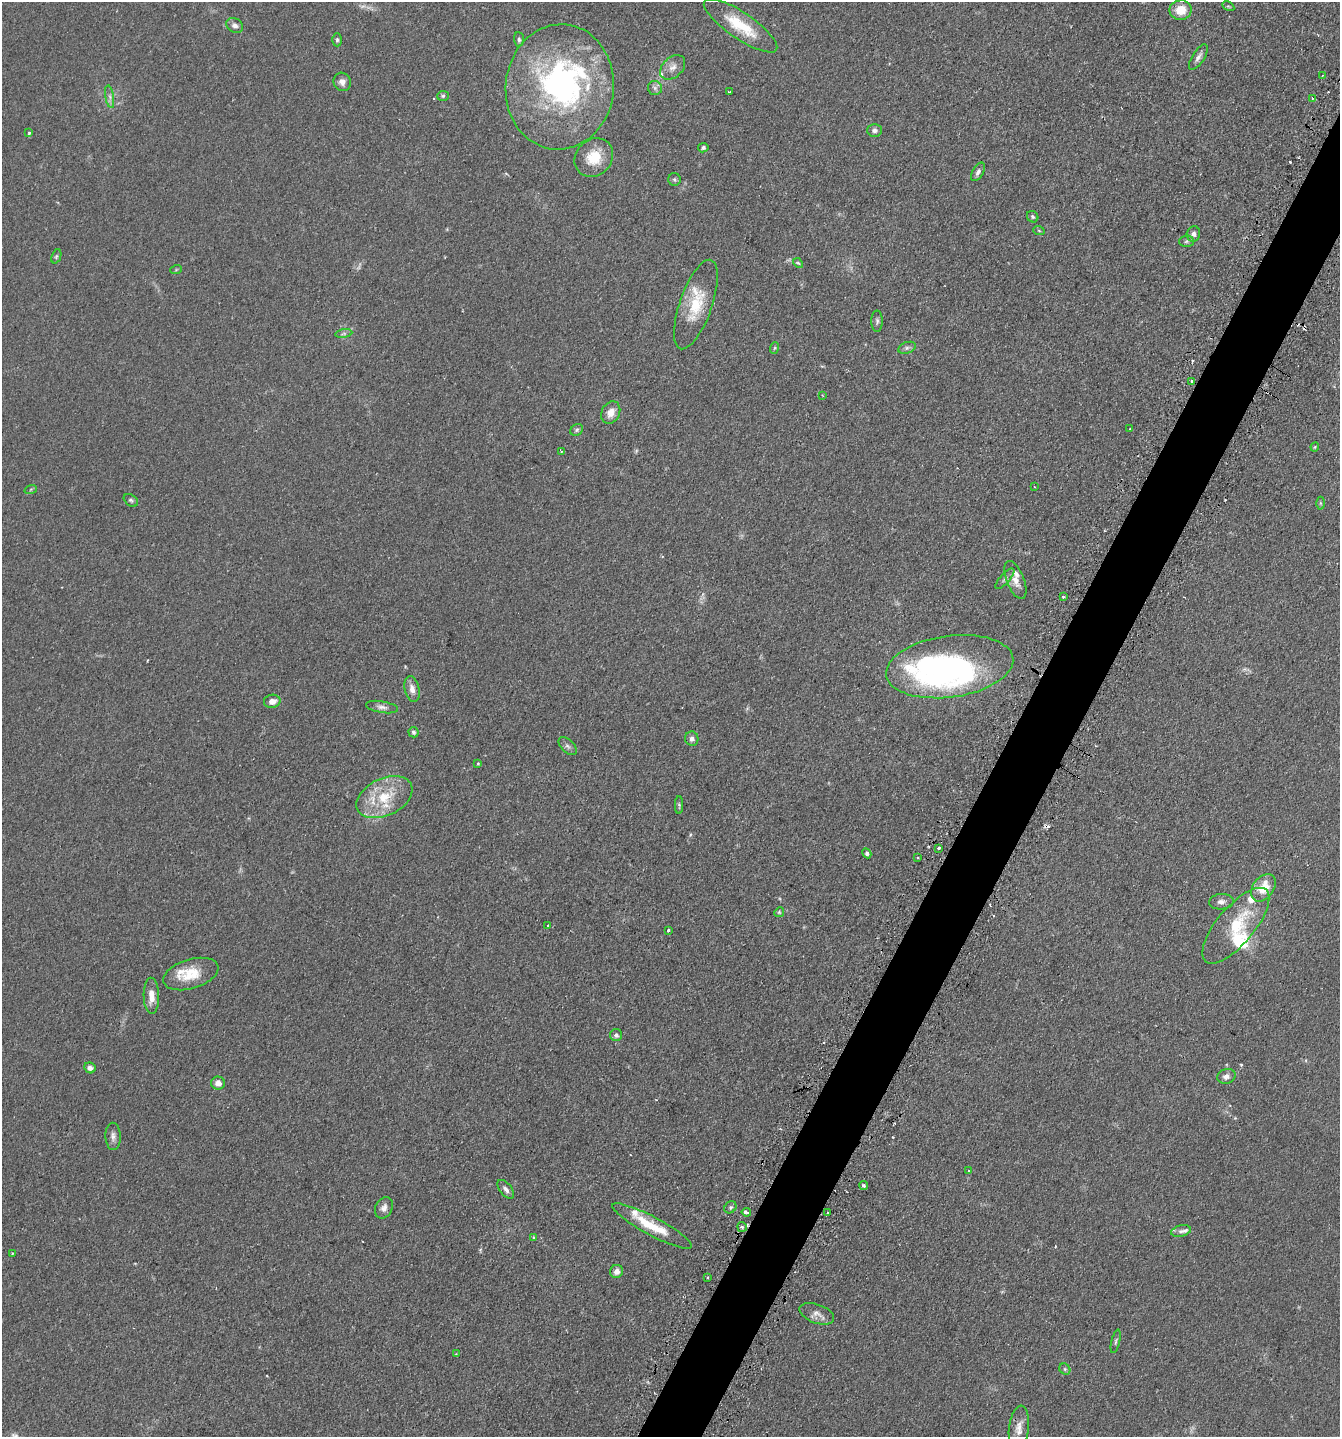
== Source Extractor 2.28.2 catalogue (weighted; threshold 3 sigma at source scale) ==
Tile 10 of 4 x 4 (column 2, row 3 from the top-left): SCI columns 1516-2853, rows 1481-2915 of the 5845 x 5832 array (HDU 1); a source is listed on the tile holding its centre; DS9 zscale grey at full resolution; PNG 1342 x 1439 px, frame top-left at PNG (2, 2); each listed source drawn as its Kron ellipse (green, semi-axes under 4 px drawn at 4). Shown black and unused: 4% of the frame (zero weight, under 2 of 3 exposures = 4% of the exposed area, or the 3 px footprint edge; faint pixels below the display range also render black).
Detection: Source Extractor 2.28.2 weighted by HDU 2 'WHT'; one run over the whole footprint, this tile lists its part. Background 0.0788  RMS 0.0065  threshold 0.0291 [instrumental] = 3 sigma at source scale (4.5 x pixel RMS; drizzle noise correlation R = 1.50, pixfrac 1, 0.05/0.05 arcsec/px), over >= 5 px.
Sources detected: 113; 1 too faint to see at this stretch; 3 inside a brighter object's white glare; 7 cosmic-ray / hot-pixel residue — neither listed nor drawn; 9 inside a brighter listed object's ellipse — not listed separately; the other 93 listed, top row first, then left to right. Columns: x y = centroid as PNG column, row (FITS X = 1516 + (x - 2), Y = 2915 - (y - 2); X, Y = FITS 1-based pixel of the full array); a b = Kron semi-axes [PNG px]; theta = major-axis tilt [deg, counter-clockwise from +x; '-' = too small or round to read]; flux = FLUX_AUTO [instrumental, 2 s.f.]
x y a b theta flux
1228 6 6 4 -30 0.81
1181 10 11 10 - 11
235 25 9 7 -31 2.8
741 26 43 13 -34 26
519 39 7 5 -85 1.4
337 40 6 4 -90 1.2
1198 57 14 6 58 3.1
673 67 14 10 42 4.9
1322 76 3 2 - 0.49
342 82 9 8 - 3.2
560 87 63 54 83 160
655 88 7 7 - 2
730 92 3 2 - 0.72
443 96 6 5 - 1.1
110 97 11 4 -81 2.2
1313 98 3 2 - 0.8
875 130 7 6 - 2.3
29 132 3 3 - 1.1
703 148 5 4 - 1.4
594 158 20 18 46 15
978 172 10 5 61 2.1
674 179 6 6 - 1.3
1033 217 6 5 - 1.2
1039 231 6 3 -20 0.7
1193 234 8 6 76 2.4
1186 241 7 5 3 1.3
56 256 7 4 70 1.1
798 263 6 3 -43 0.74
176 270 6 3 20 0.68
696 304 47 16 71 25
877 321 10 5 90 1.8
344 334 8 4 9 1.4
774 348 6 4 70 0.82
907 348 9 5 21 1.9
1192 381 3 3 - 1.3
822 395 3 2 - 0.45
611 413 12 9 63 5.9
1130 429 2 2 - 0.55
577 430 7 5 37 1.3
1315 447 4 4 - 0.67
561 451 4 3 - 0.67
1035 487 3 2 - 0.41
31 489 6 4 19 0.86
131 500 8 5 -36 1.3
1320 503 6 4 -89 0.95
1005 579 13 5 48 1.9
1015 580 20 8 -68 6
1063 597 3 3 - 1.1
950 667 64 31 8 200
412 689 13 7 -77 4.6
272 701 8 6 11 4.4
382 707 16 6 -9 3
413 732 5 5 - 1.3
692 739 7 6 - 2.4
568 746 11 6 -44 2.1
478 763 4 4 - 0.6
384 797 30 18 25 25
679 805 9 4 -90 1
938 848 3 3 - 1.5
867 853 5 4 - 1.4
917 858 3 2 - 0.54
1263 888 15 10 53 13
1221 902 12 7 4 3
779 912 5 4 - 0.82
548 925 2 2 - 0.52
1236 926 47 18 50 30
668 930 3 3 - 1.2
191 974 28 14 17 17
151 996 18 7 -89 7
616 1035 6 6 - 1.9
90 1068 6 5 - 3.1
1226 1076 9 7 15 3
218 1083 7 6 - 4.5
113 1136 13 7 -89 3.2
968 1171 3 2 - 0.47
864 1186 4 3 - 1.5
506 1189 11 6 -51 2.7
730 1207 6 5 - 1.2
384 1208 11 8 64 3.4
746 1212 4 3 - 5.6
828 1213 2 2 - 0.72
652 1226 45 9 -28 20
742 1227 5 4 - 1.1
1181 1231 10 5 14 2.4
534 1237 3 3 - 3.2
12 1253 3 2 - 0.48
616 1271 6 6 - 3.6
708 1277 3 2 - 0.79
817 1314 18 9 -20 4.7
1116 1341 12 4 77 1.3
456 1354 3 2 - 0.52
1065 1369 6 5 - 1.1
1019 1428 22 10 83 6.2